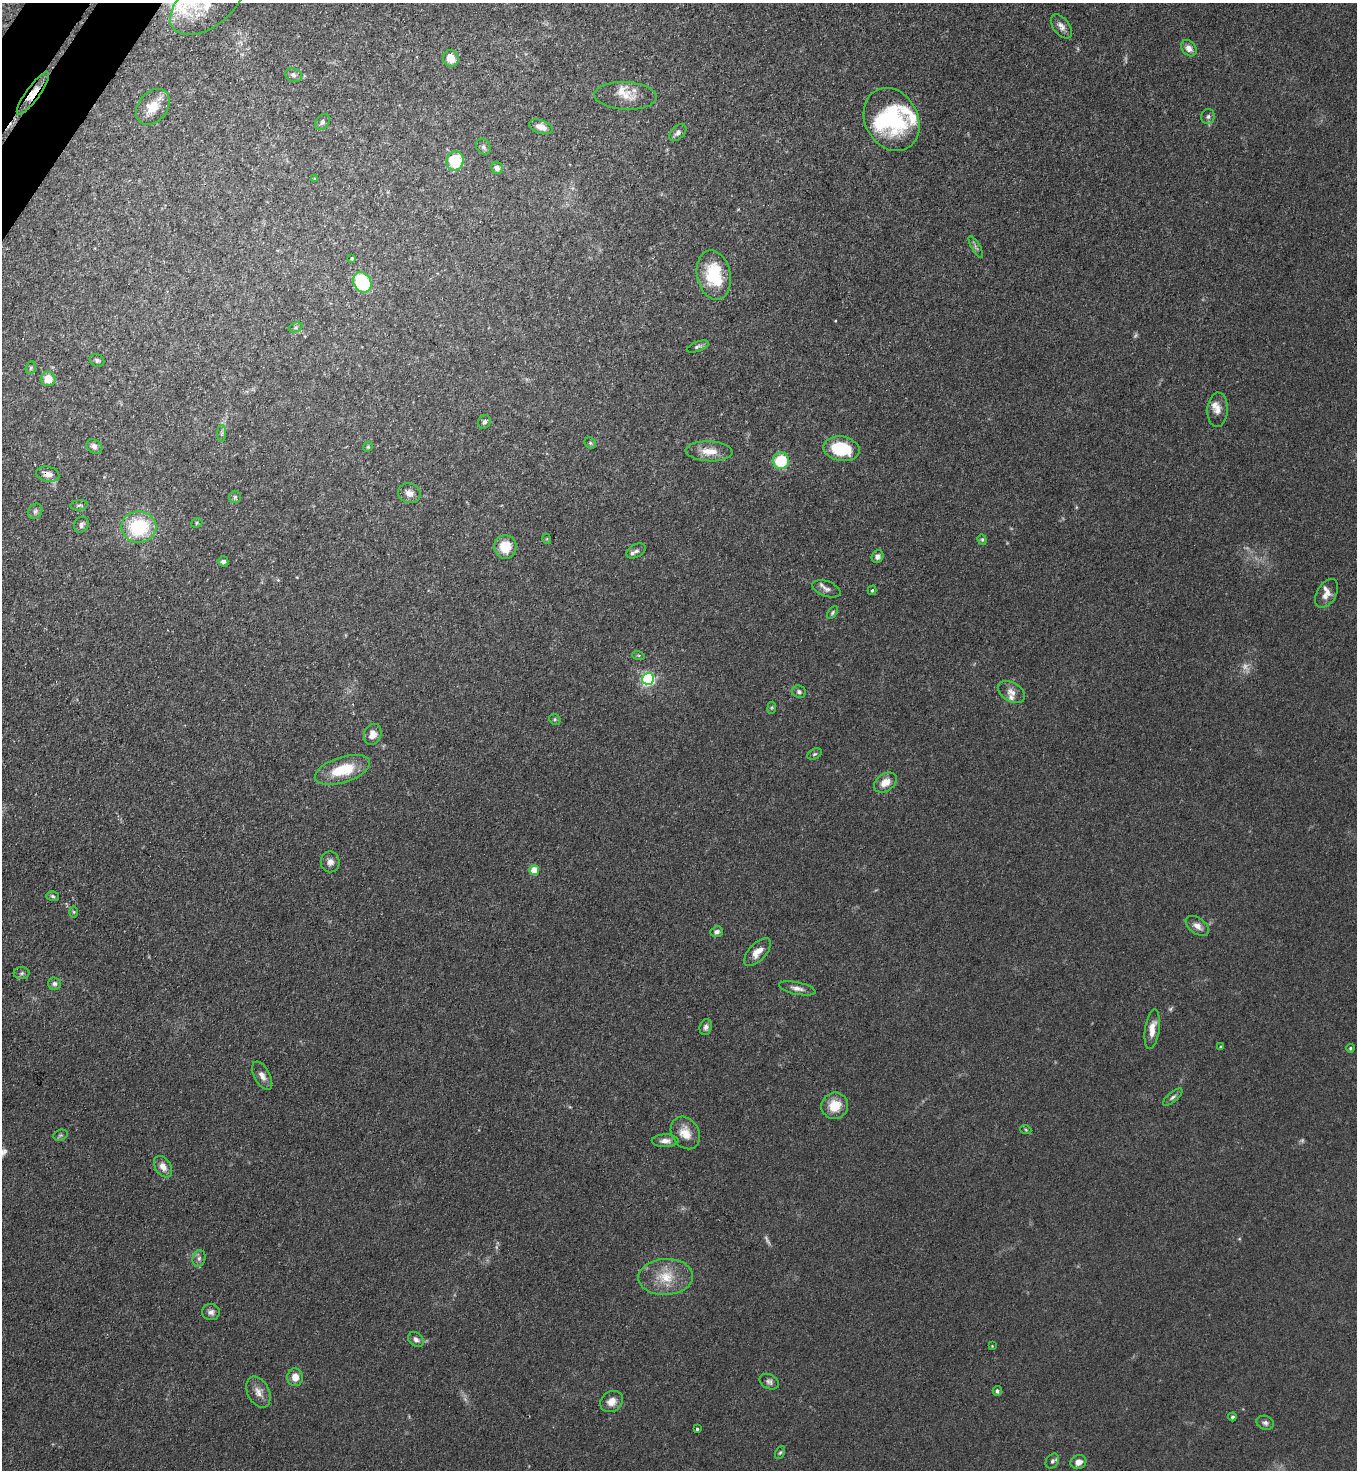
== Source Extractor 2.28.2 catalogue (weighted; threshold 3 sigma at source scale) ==
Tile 11 of 4 x 4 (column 3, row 3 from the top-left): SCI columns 2913-4267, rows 1506-2973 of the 5963 x 5945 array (HDU 1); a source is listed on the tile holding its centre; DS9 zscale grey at full resolution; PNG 1359 x 1472 px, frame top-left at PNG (2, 3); each listed source drawn as its Kron ellipse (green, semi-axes under 4 px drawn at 4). Shown black and unused: <1% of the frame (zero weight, under 3 of 4 exposures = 5% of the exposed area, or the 3 px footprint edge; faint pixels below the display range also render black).
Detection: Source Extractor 2.28.2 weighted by HDU 2 'WHT'; one run over the whole footprint, this tile lists its part. Background 0.103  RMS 0.0074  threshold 0.0333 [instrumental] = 3 sigma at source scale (4.5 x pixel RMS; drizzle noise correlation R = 1.50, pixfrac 1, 0.05/0.05 arcsec/px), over >= 5 px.
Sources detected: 114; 6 too faint to see at this stretch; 1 inside a brighter object's white glare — neither listed nor drawn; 6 inside a brighter listed object's ellipse — not listed separately; the other 101 listed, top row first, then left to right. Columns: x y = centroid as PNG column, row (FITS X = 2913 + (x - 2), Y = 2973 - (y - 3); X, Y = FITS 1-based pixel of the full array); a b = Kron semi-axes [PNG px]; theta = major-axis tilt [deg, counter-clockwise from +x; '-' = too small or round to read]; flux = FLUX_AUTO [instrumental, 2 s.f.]
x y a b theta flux
207 4 42 23 36 26
1061 26 14 8 -52 4.5
1189 48 9 6 -49 4.9
451 58 8 7 - 10
294 75 8 6 -24 2.8
33 93 26 6 54 8.1
626 96 31 14 -3 12
153 107 20 14 51 15
1208 117 7 6 - 2.2
892 119 33 26 -62 64
322 122 9 6 52 2.6
541 127 12 6 -18 6.5
678 133 10 6 45 2.8
483 147 8 6 -53 1.9
455 161 9 8 - 34
497 168 6 5 - 4
314 179 4 3 - 0.7
976 247 12 4 -60 1.8
352 258 4 3 - 0.8
714 275 25 17 -78 38
362 282 11 8 -58 56
295 327 7 4 20 1.4
698 347 11 5 20 2
97 360 7 6 - 1.7
31 368 6 5 - 1.3
48 379 7 7 - 11
1218 410 17 10 87 6.2
484 422 7 6 - 2.1
222 433 8 4 89 1.6
590 443 6 5 - 1.2
94 446 9 6 -37 3.6
368 447 5 4 - 0.98
841 449 18 12 -10 34
709 451 23 10 -3 11
781 461 8 8 - 31
48 474 12 7 -11 5.5
409 493 11 9 -16 5
235 497 6 6 - 1.5
79 505 9 5 6 1.7
35 511 8 6 56 2.2
197 523 6 4 23 1.1
81 525 8 7 - 2.6
139 527 17 15 -1 49
547 539 5 3 - 0.72
982 540 5 4 - 1
505 547 12 11 - 17
636 551 10 6 30 2.5
877 557 6 5 - 3
223 561 5 5 - 2.8
826 589 14 7 -21 3.8
872 590 5 4 - 1.1
1327 593 16 9 59 5.9
832 613 7 4 55 1.2
638 655 6 4 -18 1
648 679 6 6 - 150
799 692 7 6 - 1.9
1011 692 15 9 -30 5.6
772 708 6 4 84 0.9
555 719 6 5 - 1.1
373 734 11 8 71 6.7
814 754 8 5 26 1.3
342 770 29 12 17 26
885 782 12 8 34 8.1
330 862 10 9 - 4.1
534 870 5 5 - 16
52 896 6 4 -17 1.4
74 912 6 4 -89 0.97
1197 926 13 8 -36 5.3
717 932 6 5 - 2.4
757 952 17 8 46 8.2
22 973 8 6 3 1.8
55 984 6 6 - 2.3
797 988 18 6 -12 4.3
706 1027 8 6 75 2.5
1152 1029 20 7 82 8.5
1220 1047 4 3 - 0.68
1350 1048 4 3 - 0.86
262 1076 15 8 -62 4.6
1173 1097 12 5 40 2.2
835 1106 13 13 - 14
1026 1130 5 3 - 0.77
685 1133 17 13 -58 11
60 1135 7 5 20 1.2
665 1141 13 6 1 4.4
163 1167 12 7 -56 5.7
199 1258 8 6 75 2.5
666 1277 27 18 3 21
211 1312 9 8 - 3.1
416 1339 8 6 -38 3.1
992 1346 4 3 - 0.58
295 1377 9 8 - 7.1
769 1382 10 7 -27 2.6
997 1391 5 4 - 1.7
258 1392 16 11 -63 6.2
612 1401 12 10 35 6.9
1232 1417 4 4 - 1.2
1265 1423 9 7 -20 2.4
697 1429 3 3 - 0.95
780 1453 7 4 62 1.2
1052 1461 8 6 54 2
1078 1462 8 7 - 5.2
Overlapping masked pixels (flux is a lower limit): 2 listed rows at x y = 33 93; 48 474
Isophote crosses this tile's border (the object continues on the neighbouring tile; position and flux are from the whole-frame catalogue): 1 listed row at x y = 207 4